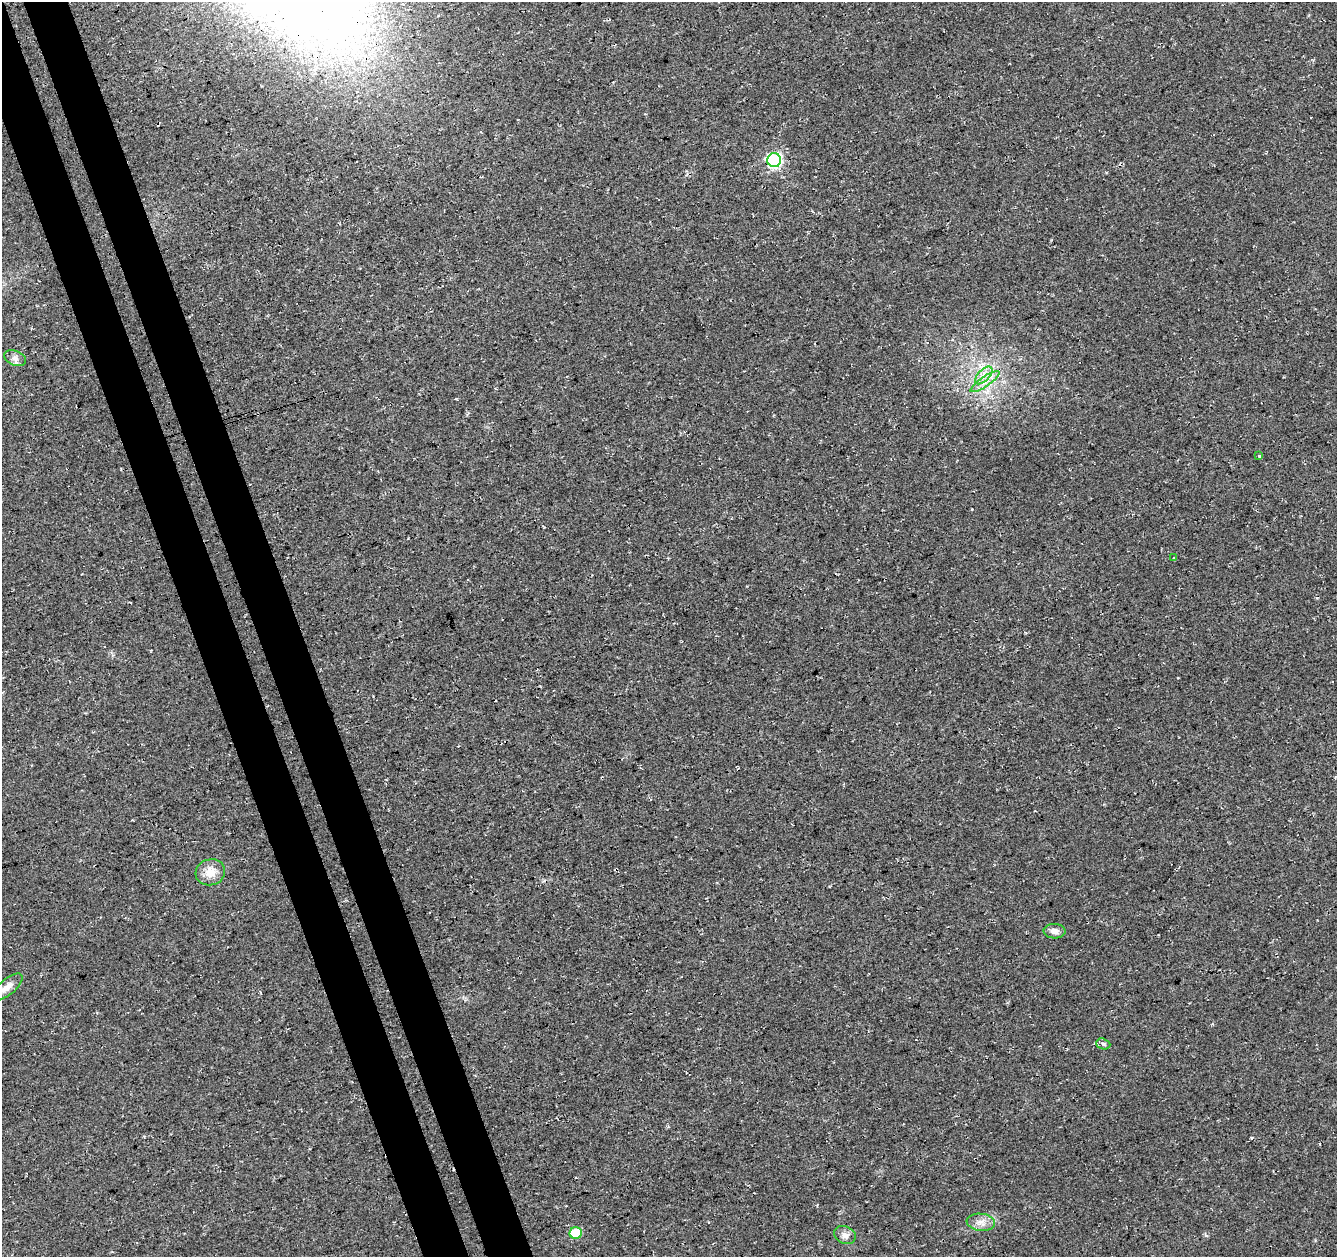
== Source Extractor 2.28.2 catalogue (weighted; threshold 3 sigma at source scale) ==
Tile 11 of 4 x 4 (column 3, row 3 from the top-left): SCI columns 2724-4058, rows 1338-2592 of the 5449 x 5237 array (HDU 1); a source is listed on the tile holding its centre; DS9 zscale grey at full resolution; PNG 1339 x 1259 px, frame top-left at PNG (2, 2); each listed source drawn as its Kron ellipse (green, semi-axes under 4 px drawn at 4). Shown black and unused: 7% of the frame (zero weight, under 3 of 4 exposures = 5% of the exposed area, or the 3 px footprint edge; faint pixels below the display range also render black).
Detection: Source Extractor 2.28.2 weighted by HDU 2 'WHT'; one run over the whole footprint, this tile lists its part. Background 0.0307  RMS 0.0081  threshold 0.0362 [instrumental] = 3 sigma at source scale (4.5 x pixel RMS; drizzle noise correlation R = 1.50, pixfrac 1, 0.0396/0.0396 arcsec/px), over >= 5 px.
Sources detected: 15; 2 cosmic-ray / hot-pixel residue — neither listed nor drawn; the other 13 listed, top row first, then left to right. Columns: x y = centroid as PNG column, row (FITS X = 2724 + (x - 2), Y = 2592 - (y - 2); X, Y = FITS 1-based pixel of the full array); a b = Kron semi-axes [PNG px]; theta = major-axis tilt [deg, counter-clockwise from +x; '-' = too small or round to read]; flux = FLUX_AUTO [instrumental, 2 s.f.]
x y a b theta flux
774 160 7 7 - 160
15 358 11 7 -24 4.1
984 375 11 5 46 5.3
985 382 17 5 34 6.3
1259 456 3 3 - 2
1174 558 3 2 - 0.69
210 872 15 13 16 11
1054 931 11 7 -3 4.9
7 987 19 8 39 7.8
1103 1044 7 5 -20 1.8
981 1222 14 8 -7 6.5
576 1233 6 6 - 33
845 1235 11 9 -24 4.3